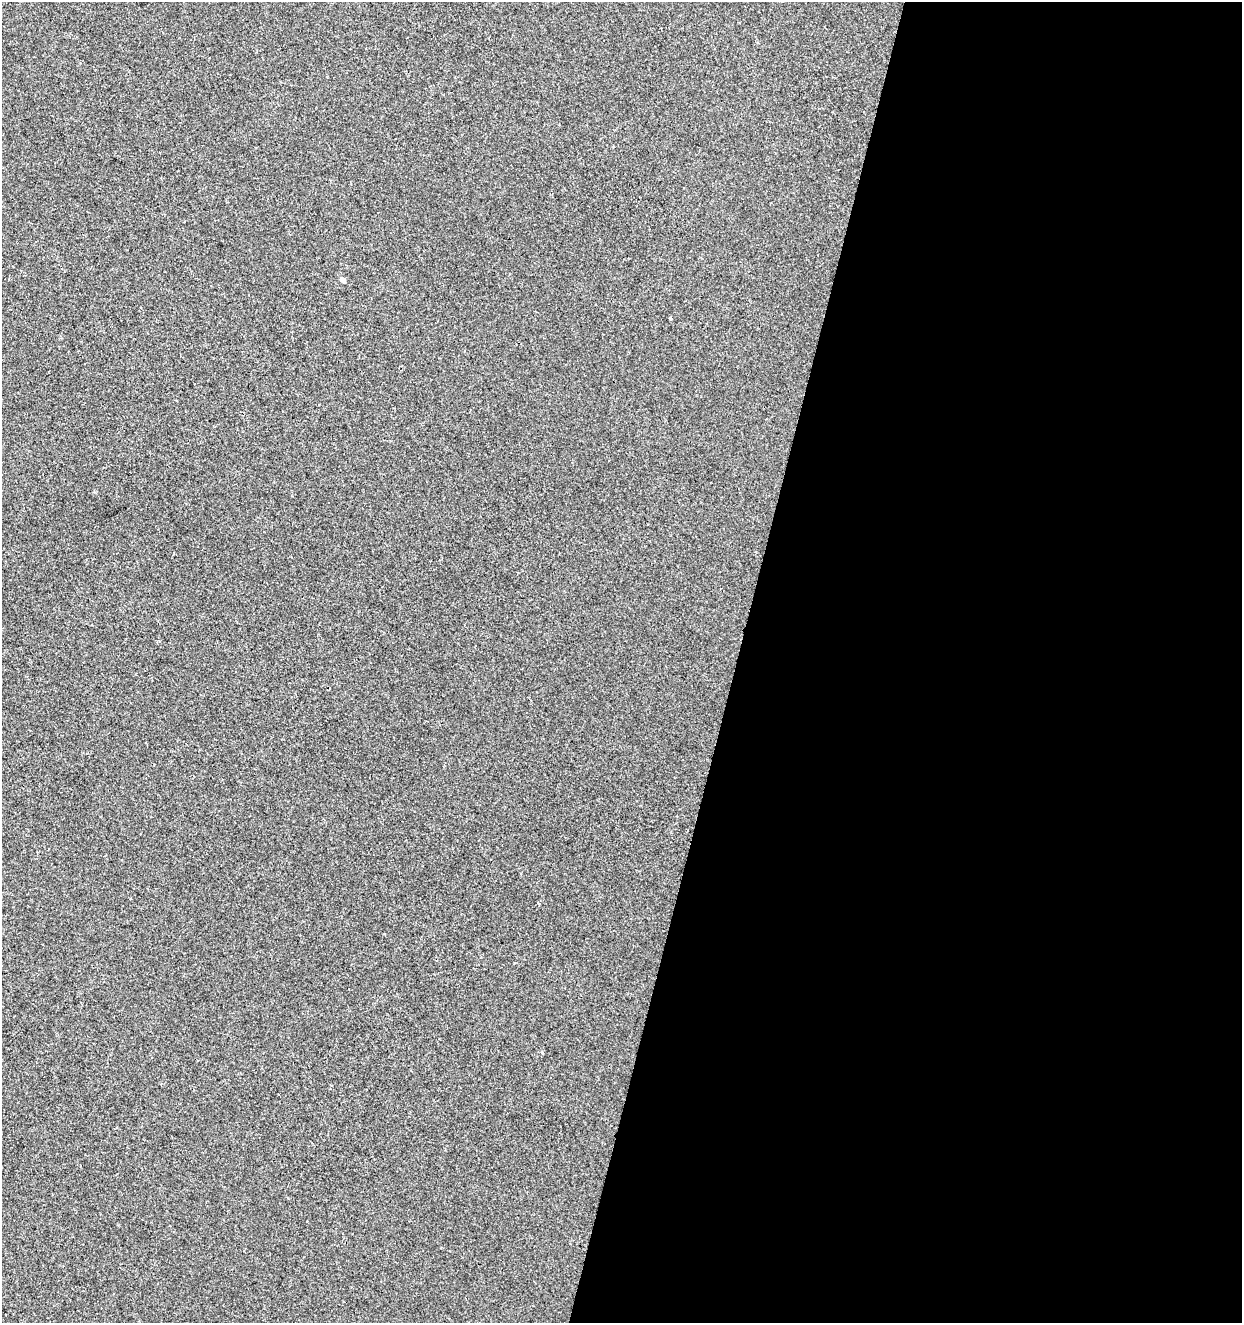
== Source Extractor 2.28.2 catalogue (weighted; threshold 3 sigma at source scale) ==
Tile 12 of 4 x 4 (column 4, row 3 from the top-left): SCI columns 3940-5179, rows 1330-2650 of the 5459 x 5293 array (HDU 1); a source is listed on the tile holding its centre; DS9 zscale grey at full resolution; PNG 1244 x 1325 px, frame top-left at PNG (2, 2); no overlay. Shown black and unused: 41% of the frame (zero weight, under 2 of 3 exposures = <1% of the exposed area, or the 3 px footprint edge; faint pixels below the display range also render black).
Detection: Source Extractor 2.28.2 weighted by HDU 2 'WHT'; one run over the whole footprint, this tile lists its part. Background -7.68e-04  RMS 0.0042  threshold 0.0188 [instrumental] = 3 sigma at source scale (4.5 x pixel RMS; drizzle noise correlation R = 1.50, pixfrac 1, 0.0396/0.0396 arcsec/px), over >= 5 px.
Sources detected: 5; all 5 listed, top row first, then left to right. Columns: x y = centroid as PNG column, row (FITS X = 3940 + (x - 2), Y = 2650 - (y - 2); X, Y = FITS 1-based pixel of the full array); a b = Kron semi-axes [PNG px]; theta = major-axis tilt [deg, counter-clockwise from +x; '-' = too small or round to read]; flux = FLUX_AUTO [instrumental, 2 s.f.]
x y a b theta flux
342 280 8 5 -39 0.99
670 318 3 3 - 0.63
131 898 3 3 - 0.83
539 903 3 3 - 0.48
542 1052 4 3 - 0.63